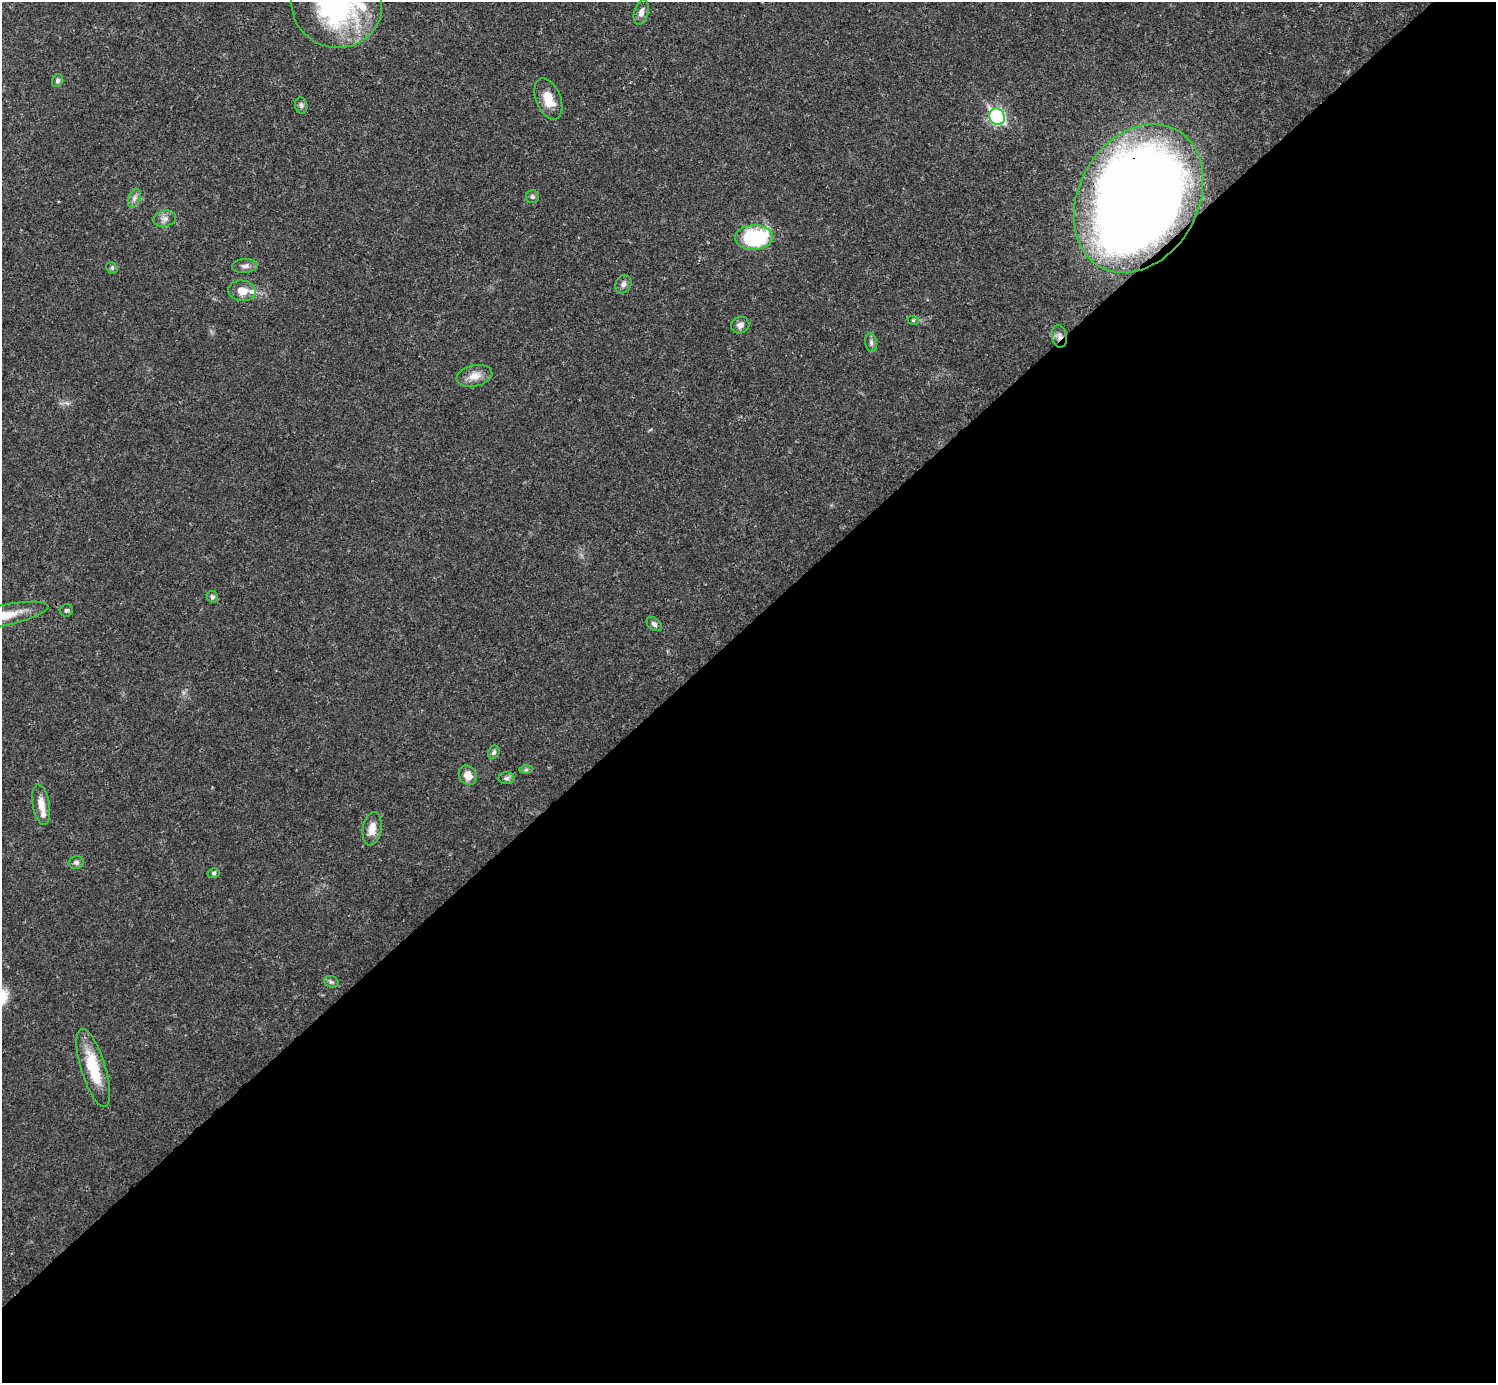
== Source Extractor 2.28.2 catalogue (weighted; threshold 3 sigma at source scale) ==
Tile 15 of 4 x 4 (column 3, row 4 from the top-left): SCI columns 2990-4483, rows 158-1538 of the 5981 x 5981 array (HDU 1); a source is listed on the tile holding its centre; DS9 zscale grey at full resolution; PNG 1498 x 1385 px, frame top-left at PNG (2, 2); each listed source drawn as its Kron ellipse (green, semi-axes under 4 px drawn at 4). Shown black and unused: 55% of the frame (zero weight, under 3 of 4 exposures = <1% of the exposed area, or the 3 px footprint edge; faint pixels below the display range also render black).
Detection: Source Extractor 2.28.2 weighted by HDU 2 'WHT'; one run over the whole footprint, this tile lists its part. Background 0.021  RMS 0.0022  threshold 0.01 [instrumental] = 3 sigma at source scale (4.5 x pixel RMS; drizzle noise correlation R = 1.50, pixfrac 1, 0.05/0.05 arcsec/px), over >= 5 px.
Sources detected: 36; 2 inside a brighter listed object's ellipse — not listed separately; the other 34 listed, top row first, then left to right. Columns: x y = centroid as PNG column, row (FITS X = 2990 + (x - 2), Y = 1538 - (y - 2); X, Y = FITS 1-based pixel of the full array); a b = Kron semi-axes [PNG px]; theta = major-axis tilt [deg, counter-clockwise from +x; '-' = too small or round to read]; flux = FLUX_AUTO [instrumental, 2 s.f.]
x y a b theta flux
337 5 45 42 -16 40
641 12 13 7 74 1.3
58 81 6 5 - 0.55
548 99 21 12 -68 3.8
301 105 8 6 -75 0.57
997 117 8 7 - 45
532 197 6 6 - 0.49
134 198 10 5 70 0.83
1138 198 78 59 60 330
165 219 11 8 12 1.1
754 237 19 12 2 19
245 266 13 7 3 0.93
112 268 6 5 - 0.36
623 284 9 8 - 0.85
242 291 14 10 -5 2.5
913 320 6 3 -18 0.25
740 325 9 8 - 1.1
1059 336 11 7 -80 1.2
871 343 9 5 -82 0.63
474 376 18 10 12 2.4
212 597 6 5 - 0.63
66 610 6 6 - 0.44
3 616 46 10 12 6.9
654 624 8 6 -41 0.62
494 752 7 5 65 0.5
526 770 7 4 1 0.4
468 775 10 8 -56 2.3
506 778 8 6 1 0.58
41 805 20 8 -80 2.5
372 829 17 9 80 2.6
76 862 7 6 - 0.6
214 873 6 5 - 0.41
331 982 7 5 -20 0.49
93 1068 41 12 -73 8.7
Overlapping masked pixels (flux is a lower limit): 2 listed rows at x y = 1138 198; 1059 336
Isophote crosses this tile's border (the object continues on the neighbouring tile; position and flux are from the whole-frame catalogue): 2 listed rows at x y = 337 5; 3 616